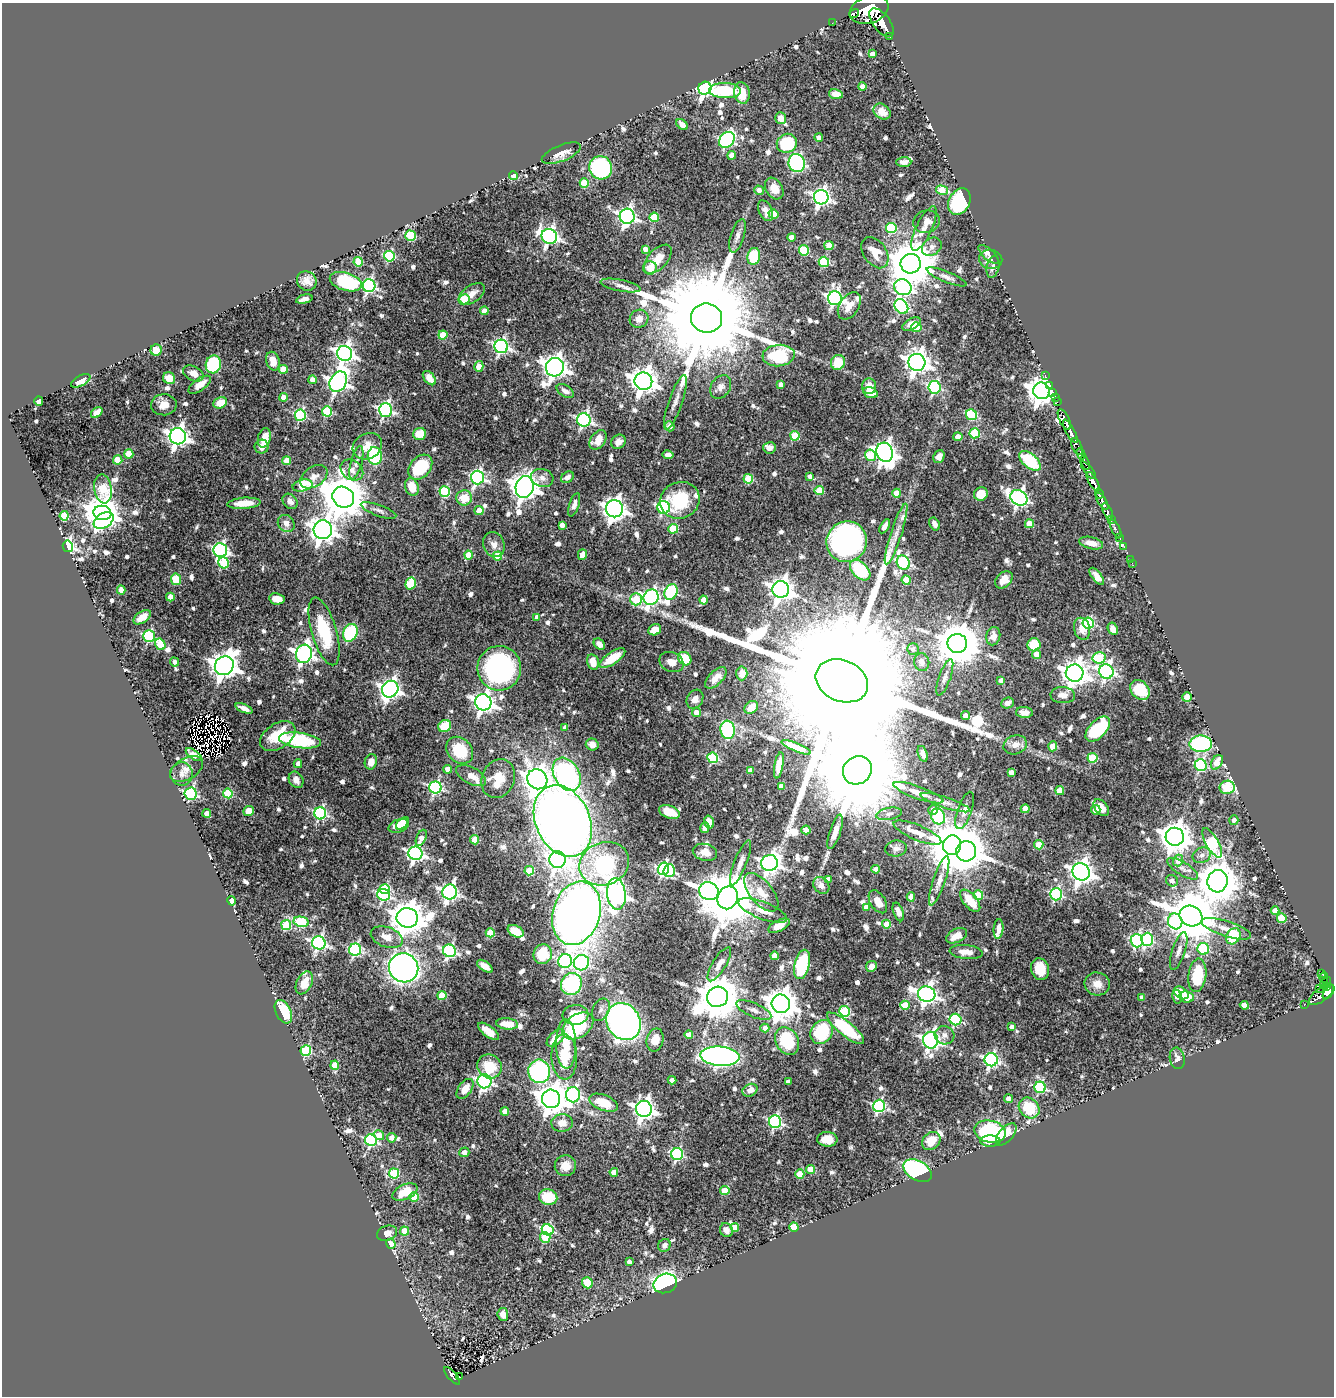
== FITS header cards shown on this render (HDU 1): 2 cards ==
NAXIS1  =                 1332
NAXIS2  =                 1394

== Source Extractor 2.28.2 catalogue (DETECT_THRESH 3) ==
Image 1332 x 1394 px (HDU 1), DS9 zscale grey, 1 PNG px = 1 image px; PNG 1336 x 1398 px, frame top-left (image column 1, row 1394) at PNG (2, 3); each listed source drawn as its Kron ellipse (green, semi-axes under 4 px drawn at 4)
Background 0.717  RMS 0.015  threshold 0.0445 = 3 sigma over >= 5 px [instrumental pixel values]
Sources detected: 830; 4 with non-positive FLUX_AUTO (blend fragments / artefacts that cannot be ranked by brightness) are neither listed nor drawn; of the other 826, the 500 brightest by FLUX_AUTO listed and drawn (326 fainter detections omitted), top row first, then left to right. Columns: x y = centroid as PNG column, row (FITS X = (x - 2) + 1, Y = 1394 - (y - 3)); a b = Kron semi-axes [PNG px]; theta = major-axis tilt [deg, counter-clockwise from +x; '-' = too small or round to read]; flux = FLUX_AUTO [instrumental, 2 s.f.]
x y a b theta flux
869 10 20 13 19 5900
854 13 5 2 - 230
832 23 2 2 - 8
882 23 17 8 -53 2900
890 36 3 2 - 120
873 54 4 4 - 7.9
862 87 4 4 - 7.3
705 88 7 6 - 370
725 90 16 7 -3 48
742 93 11 7 -79 19
836 94 7 5 -11 8.4
882 112 9 7 -37 9.5
781 118 6 5 - 7.7
682 124 6 4 -42 5.4
819 138 4 4 - 5.9
727 140 9 7 50 200
787 143 10 9 - 65
561 153 21 8 22 11
732 155 4 4 - 10
904 162 7 5 1 4.7
797 163 9 8 - 180
601 168 12 11 - 140
514 176 4 4 - 28
584 183 4 4 - 30
774 188 11 8 -58 11
759 190 5 4 - 7.1
942 190 6 4 -15 25
821 197 7 7 - 400
959 202 14 10 61 120
766 211 11 6 -64 6.6
773 214 5 4 - 24
627 216 7 7 - 340
654 217 5 4 - 35
926 222 13 11 17 6.4
891 228 5 5 - 55
924 228 24 8 64 11
411 236 5 5 - 59
549 236 8 7 - 360
737 236 17 6 73 5.5
792 237 4 4 - 8
829 245 5 4 - 19
932 247 10 8 38 5
645 249 4 4 - 6.9
804 250 5 5 - 48
875 253 17 11 -56 17
988 254 12 5 -43 5
389 256 5 5 - 87
754 256 8 6 78 43
658 259 18 9 46 18
991 259 12 9 -11 6
358 262 4 4 - 31
824 262 5 5 - 65
911 264 10 10 - 5300
993 267 11 6 76 4.7
650 268 7 6 - 14
946 277 21 5 -22 5.5
307 281 10 9 - 8.3
346 282 16 9 -17 60
621 285 20 6 -11 6.9
369 286 6 6 - 210
903 287 9 8 - 200
472 294 15 8 36 9.8
835 298 7 7 - 280
304 299 8 4 13 5
464 299 5 5 - 43
849 306 15 9 56 12
901 307 8 6 -54 110
484 311 4 4 - 8.1
706 318 16 14 -18 36000
639 319 9 8 - 9.2
911 324 10 5 28 9.1
916 327 5 5 - 21
443 335 4 4 - 21
501 346 7 6 - 240
156 350 5 5 - 9.8
345 353 8 7 - 470
779 355 16 10 5 66
273 361 9 6 -76 9.8
838 362 7 7 - 26
917 362 8 8 - 870
213 364 9 7 77 58
479 366 5 4 - 12
555 367 9 9 - 860
283 369 4 4 - 19
193 373 11 7 -26 8.7
1045 375 2 2 - 18
169 378 6 5 - 14
429 378 8 5 -51 12
312 380 4 4 - 11
81 381 10 5 28 8.6
643 381 9 8 - 1100
338 382 11 8 62 500
200 385 13 6 36 12
781 385 4 4 - 7.1
869 386 8 7 - 13
1050 386 3 2 - 29
721 387 12 9 57 5.9
934 387 6 6 - 150
565 391 9 5 -32 5.1
1041 391 8 8 - 1300
1053 392 3 2 - 21
870 393 7 5 -17 11
283 397 4 4 - 15
1055 398 3 3 - 40
39 401 5 4 - 6.8
675 402 29 6 71 8.2
1057 402 3 3 - 28
220 403 7 5 23 16
164 405 13 10 2 11
385 410 6 6 - 220
327 411 5 5 - 55
97 412 6 4 42 6.8
300 415 6 5 - 110
971 415 5 5 - 59
1064 419 11 5 -64 1700
584 420 7 6 - 220
670 426 5 5 - 6.1
1070 431 13 3 -61 1400
975 433 5 5 - 55
420 434 6 6 - 18
178 436 8 8 - 610
795 436 5 4 - 39
958 437 5 4 - 11
264 438 10 6 75 12
598 440 11 7 53 14
618 442 8 6 41 6
367 446 15 12 28 15
1077 446 9 4 -64 260
262 447 7 7 - 7.1
769 448 6 5 - 5
885 452 10 8 -67 660
129 454 4 4 - 22
1081 454 6 3 -64 460
668 455 5 4 - 5.2
870 455 6 5 - 36
375 456 9 7 -85 62
939 456 7 5 66 7.1
118 460 4 4 - 24
287 461 4 4 - 20
1030 461 13 7 -40 53
1085 462 8 3 -72 390
356 463 17 5 75 5.5
420 467 14 10 50 54
352 470 12 9 -37 7.6
1088 470 11 4 -51 560
810 476 4 4 - 4.9
314 477 15 9 35 7.6
477 477 7 6 - 230
567 477 7 5 37 4.6
542 478 11 9 -15 6.7
748 479 5 5 - 39
1093 482 11 4 -61 1800
303 486 10 6 13 35
412 487 9 6 -72 17
525 487 11 9 77 1200
103 489 14 8 -81 78
819 490 4 4 - 38
445 492 5 5 - 70
897 493 4 4 - 20
981 494 7 6 - 16
1099 494 5 3 - 450
343 497 11 10 - 4100
464 498 8 7 - 19
1019 498 9 7 -33 330
680 500 20 18 22 52
290 501 8 6 -47 5.8
1102 501 10 4 -60 1100
244 503 16 5 4 17
574 505 12 5 72 5.2
664 507 6 6 - 150
614 509 8 8 - 690
379 510 19 5 -20 4.9
479 511 4 4 - 15
1108 511 9 3 -66 330
102 513 9 7 -9 1900
64 516 5 4 - 33
1111 519 3 2 - 79
104 521 11 7 33 140
286 523 9 7 -48 7.1
935 524 7 4 -62 5.5
1029 524 4 4 - 18
562 525 4 4 - 6
885 526 8 4 59 5
673 529 5 5 - 39
1116 529 10 3 -65 87
323 530 9 9 - 890
896 534 32 5 72 12
1120 537 3 2 - 28
847 542 20 20 - 400
1091 543 12 6 -13 9.7
494 545 13 10 -69 7.2
68 546 6 5 - 210
1124 547 4 3 - 11
220 550 7 7 - 240
469 555 4 4 - 18
582 555 5 4 - 7.5
498 556 4 4 - 23
1130 559 2 2 - 7.4
224 563 6 5 - 49
903 563 7 6 - 160
1132 563 2 2 - 12
860 570 12 7 -45 68
1097 576 10 4 -52 6.6
176 579 5 5 - 28
906 580 5 4 - 21
1004 580 10 7 45 13
411 583 6 5 - 46
781 589 8 8 - 730
121 590 4 4 - 14
671 592 8 6 64 140
170 597 4 4 - 9.7
651 597 8 7 - 260
277 599 8 5 -8 9.8
636 599 6 5 - 43
704 600 4 4 - 13
142 617 10 5 34 12
537 617 4 4 - 5.8
1088 623 5 5 - 110
1082 629 11 8 -74 10
1113 629 6 4 -63 7
655 630 7 5 27 13
324 631 35 12 -74 50
350 633 9 7 65 82
149 636 6 5 - 110
993 636 9 7 76 7.2
957 643 10 9 - 4100
160 644 6 5 - 25
599 644 6 4 -46 6.8
1034 645 6 6 - 30
913 649 6 5 - 4.6
304 654 9 8 - 430
1037 654 4 4 - 12
612 658 15 6 34 22
1099 658 6 5 - 62
685 659 7 6 - 34
175 662 5 4 - 4.8
593 662 8 5 -77 14
672 662 12 9 -24 10
922 662 9 7 -82 6.8
224 666 10 9 - 1200
499 668 22 22 - 200
1106 671 7 7 - 270
742 673 7 5 86 8.6
1075 673 9 8 - 1100
945 677 19 6 71 5.4
716 678 13 7 44 8.9
1001 680 4 4 - 8
842 681 27 20 -23 120000
390 689 8 8 - 480
1140 690 11 8 -46 42
1063 695 12 8 -3 6.9
1187 697 5 4 - 7.8
695 699 10 7 59 7.7
483 702 8 8 - 570
1007 703 6 5 - 5.1
751 707 7 5 40 7.9
244 708 9 4 -23 5.9
1024 712 8 5 -4 5.7
696 713 4 4 - 14
965 715 4 4 - 7.3
445 726 7 5 32 41
565 727 4 4 - 5.2
1098 729 15 8 46 77
728 730 9 7 -82 74
278 736 19 12 34 34
300 740 21 7 -7 91
592 744 6 6 - 6.4
1201 744 11 8 0 150
1015 745 12 9 17 7.4
1053 746 5 4 - 22
796 747 16 4 -23 7.9
460 750 15 12 -45 38
923 754 8 4 -72 5.5
194 755 9 4 -35 7
713 758 5 5 - 79
1093 758 5 5 - 53
371 762 8 6 70 9.7
1217 762 8 5 58 14
298 764 4 4 - 6.5
779 765 13 4 80 11
1201 765 6 6 - 110
187 769 18 10 30 8.1
448 769 4 4 - 7.8
750 770 4 4 - 4.6
857 770 15 13 36 32000
1011 772 4 4 - 9.4
182 774 11 11 - 6.6
567 774 18 12 -59 220
471 776 16 8 -28 9.6
498 779 20 16 66 24
537 779 10 9 - 870
296 780 9 6 -58 6.6
781 786 4 4 - 5.4
435 787 6 6 - 160
1227 787 7 6 - 54
1060 791 4 4 - 25
228 793 5 4 - 55
918 793 26 6 -20 13
191 794 6 6 - 180
945 803 26 5 -18 7.2
1101 808 10 6 -49 11
1025 809 4 4 - 17
933 810 5 4 - 5.7
965 810 19 7 71 7.2
1096 810 5 5 - 7.1
249 811 5 5 - 11
669 812 10 6 -19 16
207 813 4 4 - 8.7
320 813 6 6 - 150
889 814 13 6 11 4.8
938 816 8 6 -61 78
1234 820 5 4 - 4.8
563 821 37 27 -65 1400
709 822 6 4 -73 10
402 823 8 4 42 13
399 826 10 6 20 19
705 828 5 4 - 5.5
806 830 4 4 - 12
835 832 18 5 72 8.6
917 833 26 7 -23 11
1175 837 9 9 - 1600
421 838 8 5 66 7.1
475 840 4 4 - 22
1212 843 16 6 -60 120
952 845 10 9 - 6000
1039 845 4 4 - 24
896 849 11 8 8 4.7
966 851 10 10 - 1500
705 852 12 8 -13 10
415 853 7 6 - 320
1202 855 9 7 26 5
557 860 8 8 - 330
1178 860 6 5 - 13
740 863 24 6 69 8
769 863 8 8 - 540
604 864 25 21 21 110
663 869 6 5 - 150
876 869 4 4 - 8.3
1182 869 17 6 -32 7.2
669 870 6 5 - 77
529 871 5 4 - 35
1081 872 9 8 - 800
828 879 4 4 - 8.6
939 881 26 6 71 9.3
1172 881 6 5 - 5.8
1217 881 11 10 - 3100
821 885 9 7 -50 5.5
385 889 5 5 - 50
709 891 10 8 -23 550
450 892 7 7 - 340
761 892 23 11 -50 19
616 894 16 9 -84 620
1056 894 6 6 - 130
383 895 6 5 - 130
978 895 5 5 - 34
911 897 4 4 - 11
728 898 11 10 - 7200
232 901 5 4 - 9.8
970 901 13 6 -49 25
878 902 12 7 -58 9.3
866 907 4 4 - 8.5
763 911 26 8 -21 13
1275 911 4 4 - 10
898 912 10 5 -70 6.5
576 913 32 23 73 1400
1191 916 12 10 -28 5400
407 918 11 9 -6 2200
1282 918 5 5 - 35
1175 921 8 7 - 96
301 922 7 5 -11 89
886 924 4 4 - 20
286 925 5 5 - 57
779 926 11 5 26 12
998 929 10 5 85 7
1226 929 26 7 -18 13
516 931 8 5 -26 19
490 933 4 4 - 26
956 936 11 6 27 12
1233 936 8 6 55 37
387 937 16 10 -20 11
1147 939 6 6 - 100
1137 941 7 6 - 170
319 943 7 6 - 230
1203 949 6 5 - 66
355 950 6 6 - 150
449 951 6 6 - 180
1179 951 19 6 71 6
966 952 16 7 -6 10
543 954 10 9 - 43
774 956 4 4 - 15
565 961 7 6 - 180
581 963 8 7 - 160
719 964 19 7 58 9.6
802 964 15 7 75 74
485 966 9 5 -35 8.9
871 966 6 5 - 6
404 968 15 14 - 490
1040 969 11 9 -72 19
1321 974 3 3 - 91
1197 975 17 9 83 46
1324 978 5 3 - 170
304 983 12 7 64 13
1326 983 6 3 47 230
571 984 11 10 - 110
1097 984 13 11 -13 11
1327 987 3 2 - 51
1320 988 2 2 - 25
1329 992 8 4 53 630
1181 993 8 5 -33 18
927 994 9 7 -17 510
442 995 4 4 - 29
1321 995 15 6 37 370
717 997 11 10 - 3800
1142 997 4 4 - 6.4
1177 997 7 4 -77 5.6
1186 997 7 5 -7 17
781 1004 9 9 - 1700
905 1005 4 4 - 26
1244 1005 4 4 - 11
1304 1005 2 2 - 5.8
601 1010 12 8 65 5.5
754 1010 19 7 -23 6.6
845 1011 5 5 - 70
283 1012 13 7 -64 33
575 1015 13 10 6 28
955 1019 6 5 - 110
623 1021 19 16 -58 480
507 1024 11 5 -6 13
578 1026 17 11 34 67
1012 1027 4 4 - 6
765 1028 4 4 - 8.9
846 1028 23 7 -39 63
488 1031 12 5 -37 14
822 1032 13 10 56 55
689 1035 4 4 - 15
945 1035 10 9 - 5.7
556 1038 11 6 42 13
655 1040 12 8 76 13
931 1040 8 7 - 420
787 1041 14 11 -61 55
566 1044 24 10 -89 23
306 1051 5 5 - 86
720 1056 19 9 -4 390
564 1057 22 13 -88 27
1177 1058 11 7 -79 4.9
991 1060 6 6 - 250
335 1065 4 4 - 25
490 1066 12 11 - 26
539 1071 11 11 - 140
672 1080 4 4 - 7.4
484 1081 7 7 - 250
788 1082 4 4 - 5
1040 1087 6 5 - 100
465 1089 11 6 54 13
750 1090 8 6 27 8.9
573 1095 7 7 - 250
551 1099 9 9 - 1500
1009 1099 4 4 - 7
603 1103 15 7 -21 25
879 1106 6 6 - 150
1029 1108 11 9 -45 37
644 1109 8 8 - 590
505 1111 4 4 - 11
775 1122 6 6 - 180
562 1123 11 8 3 11
990 1131 16 11 -13 120
1006 1134 13 7 48 14
379 1135 6 4 -31 15
392 1138 5 4 - 7.2
827 1139 10 7 -1 12
371 1140 6 5 - 140
931 1141 10 8 42 15
990 1141 10 5 -1 10
464 1152 5 5 - 7.5
677 1154 6 6 - 140
565 1166 11 10 - 13
811 1169 4 4 - 26
917 1171 15 9 -30 160
614 1172 4 4 - 14
394 1173 5 5 - 73
800 1174 4 4 - 24
725 1191 4 4 - 29
405 1192 13 7 25 25
414 1197 5 4 - 28
548 1197 9 8 - 30
735 1227 4 4 - 12
794 1227 5 4 - 29
548 1230 6 5 - 110
726 1230 7 6 - 4.7
404 1231 4 4 - 21
387 1233 10 7 20 7.6
545 1237 5 5 - 29
391 1244 5 4 - 7.8
664 1245 7 6 - 5.1
629 1262 4 4 - 4.8
587 1283 6 5 - 25
665 1283 12 9 20 320
503 1314 6 5 - 10
452 1376 11 4 -49 190
459 1377 3 3 - 26
At the frame edge (FLAGS 8, measured only in part): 1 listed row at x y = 869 10
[326 fainter detections neither listed nor drawn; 4 non-positive-flux detections neither listed nor drawn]